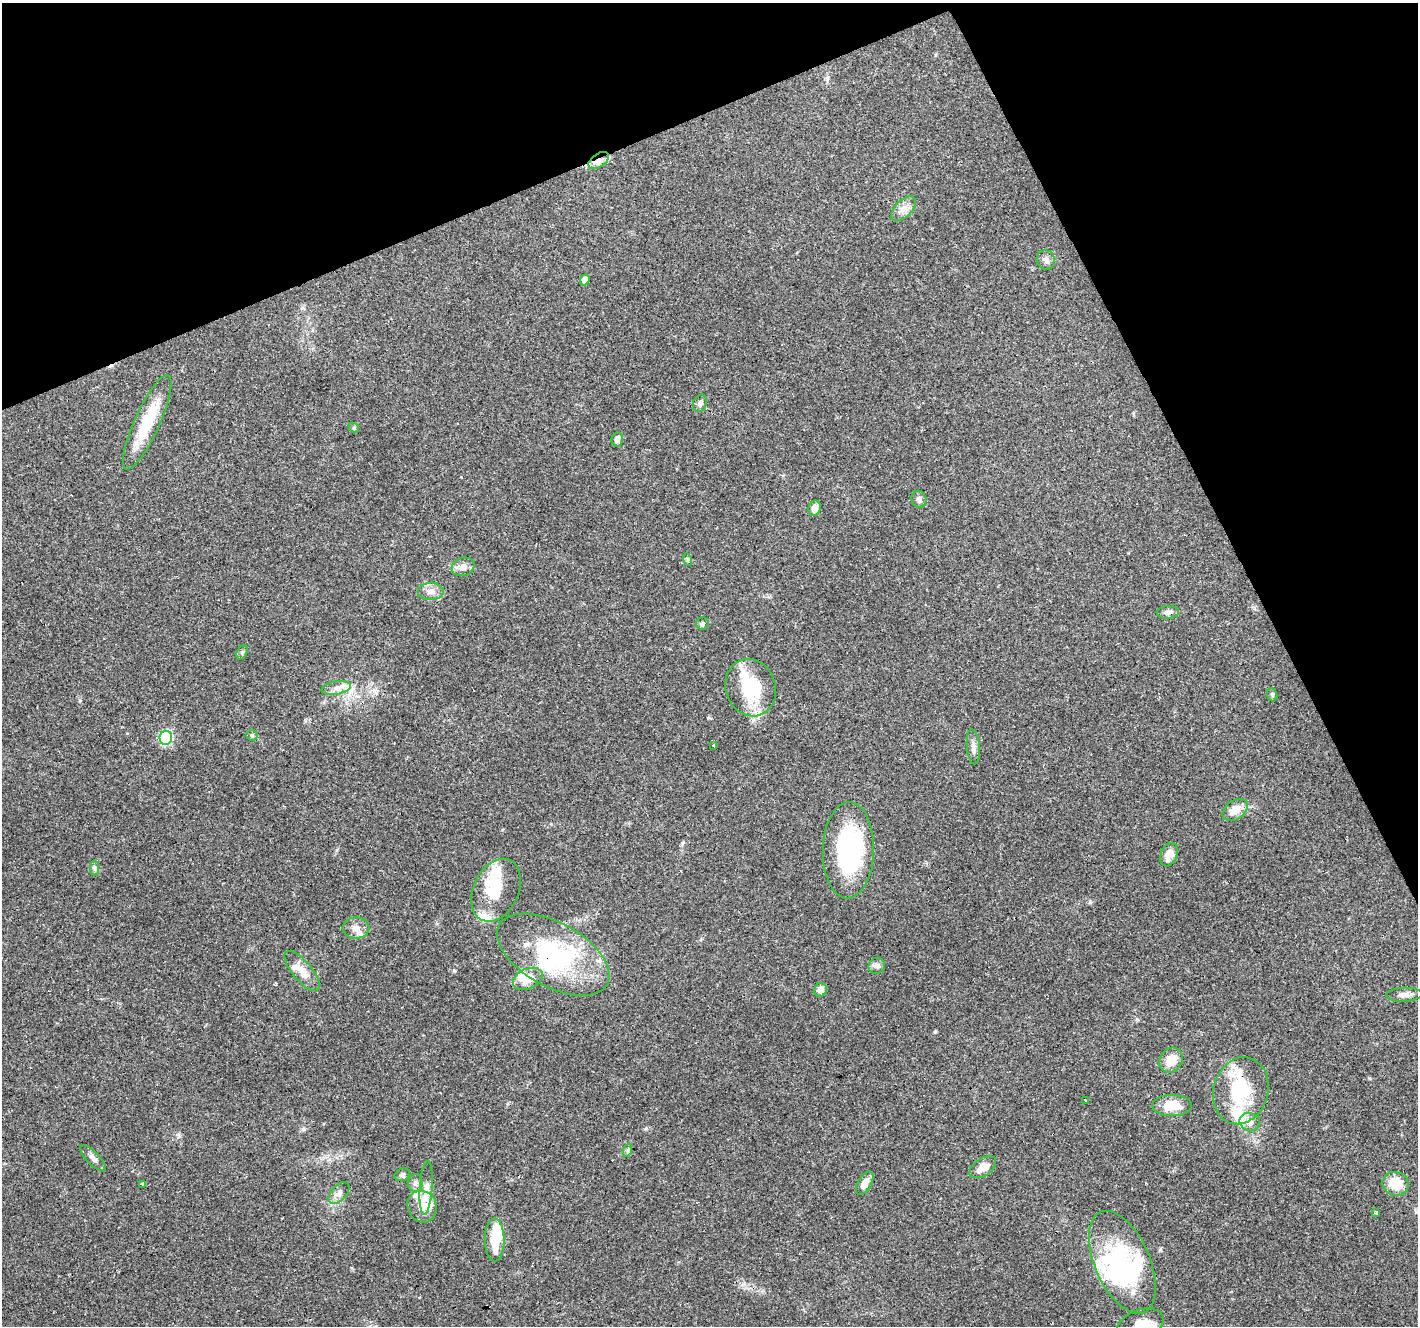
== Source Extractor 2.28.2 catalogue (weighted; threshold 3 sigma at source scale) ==
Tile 3 of 4 x 4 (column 3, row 1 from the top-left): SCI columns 2833-4248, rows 4062-5385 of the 5664 x 5529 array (HDU 1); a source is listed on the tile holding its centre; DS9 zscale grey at full resolution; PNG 1420 x 1328 px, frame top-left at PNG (2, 3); each listed source drawn as its Kron ellipse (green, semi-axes under 4 px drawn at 4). Shown black and unused: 22% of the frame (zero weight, under 3 of 4 exposures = <1% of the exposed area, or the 3 px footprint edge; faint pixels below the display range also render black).
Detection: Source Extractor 2.28.2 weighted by HDU 2 'WHT'; one run over the whole footprint, this tile lists its part. Background 0.117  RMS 0.0059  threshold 0.0265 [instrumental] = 3 sigma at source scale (4.5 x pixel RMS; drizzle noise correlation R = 1.50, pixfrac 1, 0.0396/0.0396 arcsec/px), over >= 5 px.
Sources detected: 77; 10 inside a brighter object's white glare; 3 cosmic-ray / hot-pixel residue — neither listed nor drawn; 9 inside a brighter listed object's ellipse — not listed separately; the other 55 listed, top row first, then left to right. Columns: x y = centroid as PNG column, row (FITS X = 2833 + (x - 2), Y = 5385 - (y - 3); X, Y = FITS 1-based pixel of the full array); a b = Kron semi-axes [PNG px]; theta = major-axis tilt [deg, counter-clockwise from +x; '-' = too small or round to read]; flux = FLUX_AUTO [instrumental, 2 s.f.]
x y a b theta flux
599 161 11 6 34 3.5
903 209 15 8 44 4.4
1046 260 10 9 - 2.8
585 280 5 4 - 4.1
700 403 9 6 68 2.1
147 422 51 12 65 25
354 428 6 4 -46 0.82
617 439 7 6 - 2.7
919 499 8 7 - 2.2
815 508 8 6 69 4.6
688 560 6 4 -72 0.88
463 567 11 9 20 3.9
431 591 13 9 2 4
1168 612 11 6 3 2.4
703 623 6 6 - 1.2
242 653 7 5 64 1.1
336 688 15 6 9 4.3
751 688 29 25 -70 34
1272 695 7 5 -69 0.97
252 735 5 5 - 1
166 738 7 6 - 63
713 746 3 3 - 1.4
973 747 17 6 -85 3.3
1235 810 14 9 36 7.3
848 850 48 25 89 74
1169 854 12 8 67 6.2
94 868 7 4 -89 1.2
496 890 33 22 65 21
356 928 13 10 0 4.6
553 955 62 32 -29 68
877 966 8 8 - 2
302 971 25 9 -50 7
528 979 16 10 24 9.3
820 990 7 6 - 3.8
1404 995 18 7 2 3.3
1171 1060 13 11 56 8.2
1241 1091 34 27 74 36
1085 1100 3 3 - 0.97
1172 1105 20 10 -1 11
1250 1122 10 9 - 3.7
628 1150 7 4 71 1
93 1158 17 6 -46 2.8
983 1167 15 8 33 7.1
402 1175 8 6 22 1.5
415 1183 8 7 - 2.2
865 1183 13 6 60 4.8
143 1184 4 3 - 1.5
1396 1184 13 11 -20 13
426 1188 27 6 86 5.4
339 1193 13 7 47 3.1
422 1206 16 14 -68 8.1
1376 1212 4 3 - 2.2
495 1240 21 10 -90 18
1122 1262 55 27 -66 56
1140 1325 24 15 23 9.7
Overlapping masked pixels (flux is a lower limit): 3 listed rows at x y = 599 161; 848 850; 553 955
Isophote crosses this tile's border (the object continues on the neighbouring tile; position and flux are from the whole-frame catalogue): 1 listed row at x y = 1140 1325
Unlisted compact peaks at least as high as the median listed source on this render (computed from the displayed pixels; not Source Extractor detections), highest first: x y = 935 1032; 1090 902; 454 971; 303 1129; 1369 1078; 646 1128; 682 843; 1137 1019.